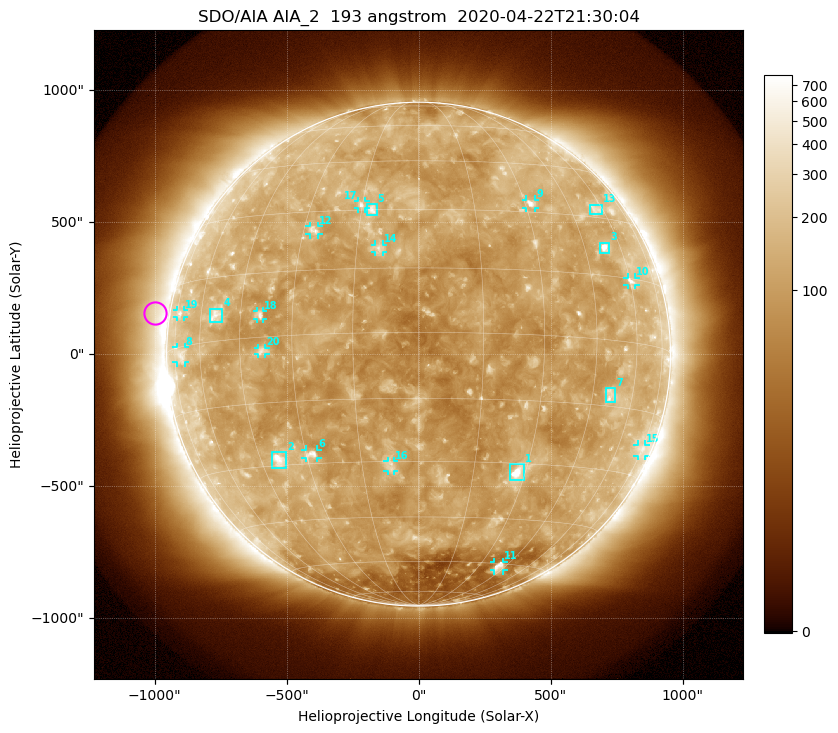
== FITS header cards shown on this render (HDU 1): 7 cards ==
TELESCOP= 'SDO/AIA'
INSTRUME= 'AIA_2'
WAVELNTH=                  193
WAVEUNIT= 'angstrom'
DATE-OBS= '2020-04-22T21:30:04.85'
CTYPE1  = 'HPLN-TAN'
CTYPE2  = 'HPLT-TAN'

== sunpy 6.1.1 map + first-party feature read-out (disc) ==
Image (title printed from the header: SDO/AIA AIA_2  193 angstrom  2020-04-22T21:30:04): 1024 x 1024 px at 2.4 arcsec/px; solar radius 955 arcsec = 398 px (full disc in frame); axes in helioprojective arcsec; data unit not stated in the header (colour bar unlabelled)
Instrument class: DISC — disc imager (sunpy class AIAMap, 193 A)
Bright regions (active regions / flare kernels): reference = the median radial profile (limb darkening/brightening removed); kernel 9 px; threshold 5 sigma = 166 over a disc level ~112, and >= 1.15x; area >= 12 px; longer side >= 10 px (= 24 arcsec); searched inside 0.97 R_sun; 24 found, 20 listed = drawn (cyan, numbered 1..; 13 of them under ~33 arcsec drawn as corner ticks so the feature stays visible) (cap 20 boxes per figure: the strongest are kept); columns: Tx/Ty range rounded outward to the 5 arcsec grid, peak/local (2 s.f.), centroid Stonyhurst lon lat
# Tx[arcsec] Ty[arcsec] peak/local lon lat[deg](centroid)
1 345..400 -480..-415 11 +28 -32
2 -555..-500 -430..-370 8.4 -39 -29
3 685..725 385..425 7.3 +53 +22
4 -795..-745 120..175 4.2 -54 +6
5 -195..-155 525..570 5 -12 +30
6 -430..-385 -395..-360 5.4 -28 -28
7 710..745 -180..-130 3.7 +51 -12
8 -920..-885 -30..30 2.8 -70 -2
9 405..445 555..585 5.1 +32 +32
10 790..820 260..290 3.9 +60 +14
11 285..325 -820..-785 3.5 +41 -61
12 -415..-380 450..485 3.9 -27 +25
13 650..695 530..570 2.6 +56 +32
14 -165..-135 385..415 3.9 -9 +20
15 830..860 -390..-340 2.5 +74 -24
16 -120..-90 -445..-405 3.4 -7 -31
17 -230..-200 550..580 3.8 -15 +31
18 -615..-590 135..165 3.7 -39 +5
19 -915..-890 140..165 2.6 -72 +8
20 -610..-580 0..25 3.3 -38 -3
Off-limb structures (1.02-1.3 R_sun): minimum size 162 px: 7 found; the strongest spans PA ~40..105 deg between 1.02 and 1.3 R_sun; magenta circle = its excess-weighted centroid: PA ~80 deg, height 1.06 R_sun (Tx ~-1000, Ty ~155 arcsec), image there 1.8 x the reference